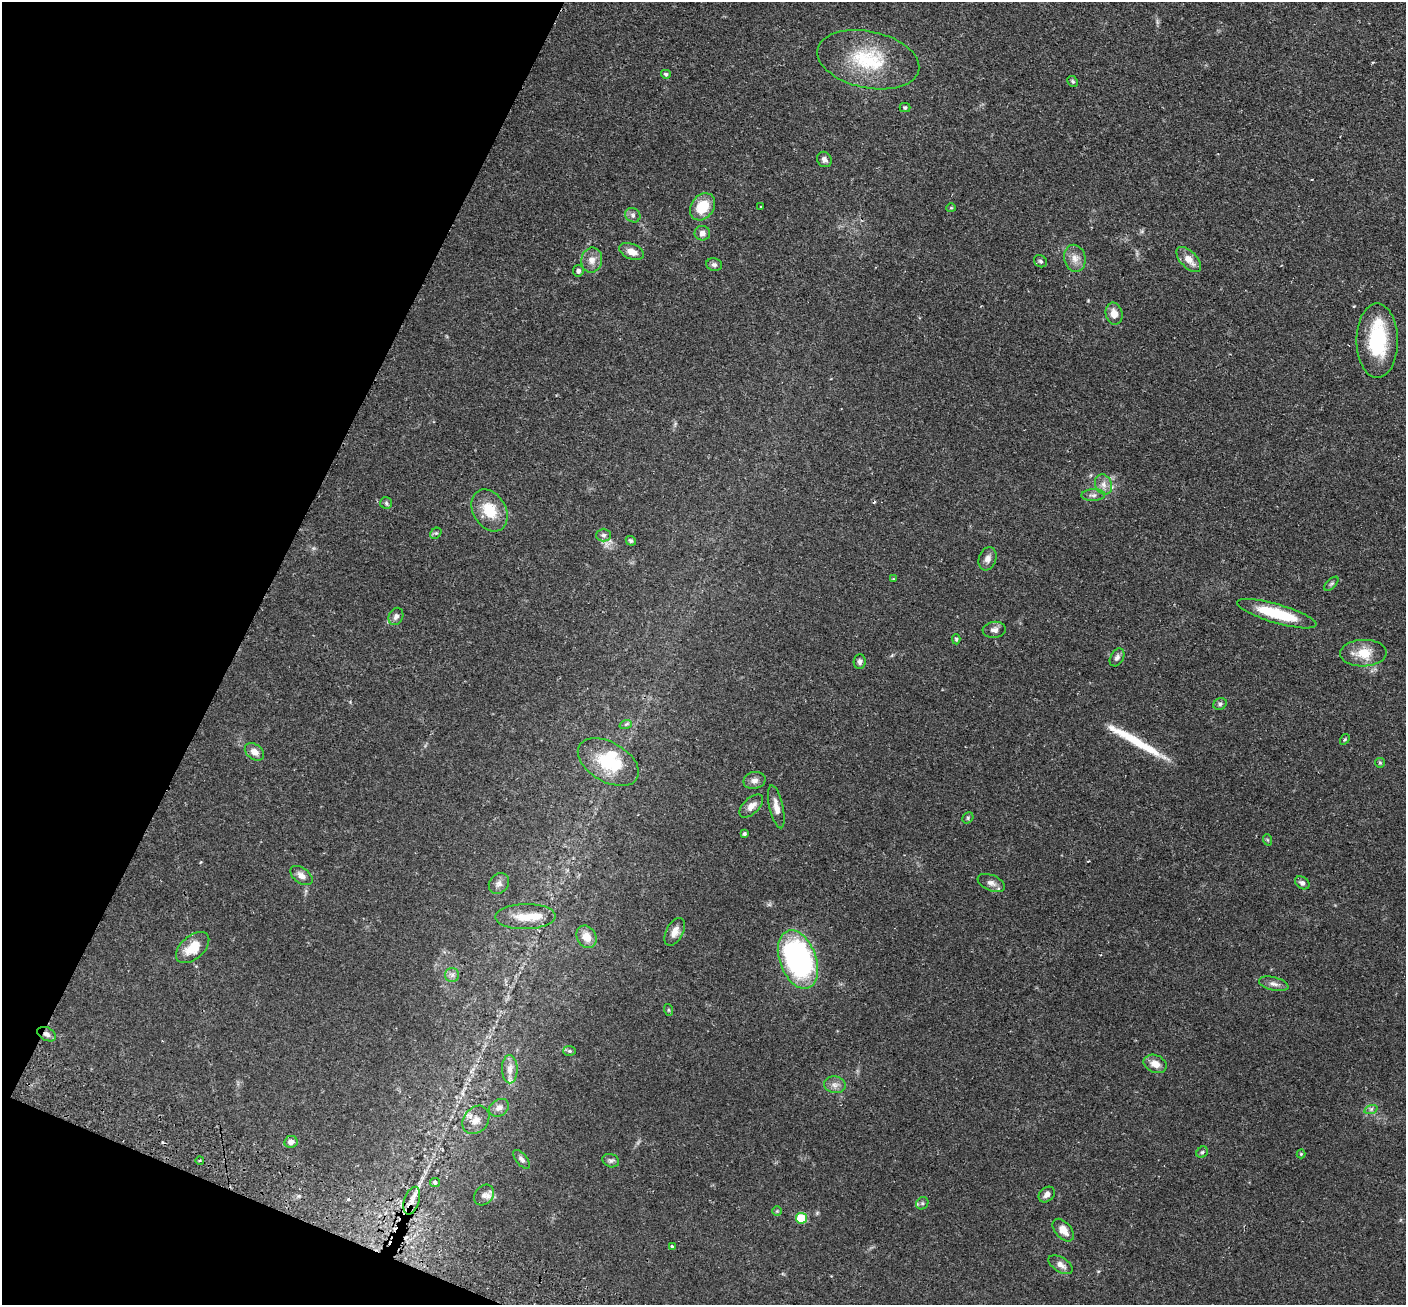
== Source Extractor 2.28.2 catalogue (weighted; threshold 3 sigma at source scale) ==
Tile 9 of 4 x 4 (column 1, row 3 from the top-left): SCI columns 28-1431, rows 1633-2935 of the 5673 x 5737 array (HDU 1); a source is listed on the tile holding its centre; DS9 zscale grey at full resolution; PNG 1408 x 1307 px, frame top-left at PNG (2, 2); each listed source drawn as its Kron ellipse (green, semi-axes under 4 px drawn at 4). Shown black and unused: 20% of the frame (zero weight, under 2 of 3 exposures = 3% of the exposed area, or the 3 px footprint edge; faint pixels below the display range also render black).
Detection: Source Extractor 2.28.2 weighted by HDU 2 'WHT'; one run over the whole footprint, this tile lists its part. Background 0.0783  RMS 0.0051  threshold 0.0229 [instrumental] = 3 sigma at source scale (4.5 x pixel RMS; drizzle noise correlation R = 1.50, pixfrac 1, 0.05/0.05 arcsec/px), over >= 5 px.
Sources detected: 95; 2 inside a brighter object's white glare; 3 cosmic-ray / hot-pixel residue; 1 long thin detection or spike segment (spike, bleed or trail) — neither listed nor drawn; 5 inside a brighter listed object's ellipse — not listed separately; the other 84 listed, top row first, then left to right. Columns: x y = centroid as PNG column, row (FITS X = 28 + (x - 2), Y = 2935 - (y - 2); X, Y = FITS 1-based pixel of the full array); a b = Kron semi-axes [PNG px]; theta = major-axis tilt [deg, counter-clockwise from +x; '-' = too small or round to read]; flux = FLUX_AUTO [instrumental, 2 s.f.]
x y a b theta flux
868 60 52 28 -12 33
666 74 5 4 - 1.1
1072 81 6 5 - 0.87
905 107 5 4 - 1.1
824 159 8 7 - 1.7
761 206 3 2 - 0.48
703 207 15 11 54 13
951 208 5 4 - 0.56
633 215 8 7 - 1.6
702 233 8 7 - 2.4
632 251 13 7 -22 3.9
1075 258 14 10 -76 4.1
1189 259 15 8 -45 4.9
592 260 12 10 79 4.1
1040 261 7 5 -32 1.1
714 265 8 6 -13 1.3
578 271 5 5 - 1.6
1114 314 11 8 -76 4.4
1377 341 37 20 -90 31
1104 484 10 8 -66 3.1
1093 495 12 6 2 1.9
386 503 6 6 - 0.9
490 510 22 16 -59 14
436 533 6 5 - 0.83
603 535 7 6 - 1.6
631 541 5 4 - 0.96
988 559 12 8 71 2.7
893 579 4 3 - 0.4
1331 584 9 4 44 0.92
1277 614 41 9 -16 24
396 616 9 7 62 1.7
994 630 11 8 5 2.1
956 639 5 4 - 0.69
1363 653 23 13 1 10
1117 657 10 6 60 1.8
860 662 7 6 - 1.3
1220 704 7 5 27 1.1
626 724 6 4 19 0.74
1345 739 5 3 - 0.62
254 752 10 7 -35 3.4
608 762 33 20 -30 22
1380 763 5 5 - 0.65
754 780 11 8 13 2.6
751 806 14 8 44 3.5
776 807 22 7 -77 4.1
968 818 6 5 - 0.73
744 834 4 4 - 0.85
1268 840 6 3 -70 0.54
301 875 13 7 -36 2.9
991 883 14 8 -23 2.5
1302 883 8 5 -34 1.7
499 884 11 9 47 2.2
526 917 30 12 1 10
675 932 15 8 62 4.1
587 937 12 9 -60 5.8
193 948 20 11 41 11
798 959 30 18 -69 120
452 975 7 7 - 1.7
1274 984 15 6 -14 2.6
669 1010 6 4 -71 0.56
47 1034 10 6 -27 2
570 1051 6 5 - 0.82
1155 1064 12 8 -23 4.6
510 1069 14 8 -89 3.7
835 1085 11 8 -9 2.7
499 1108 10 8 32 2.7
1371 1109 7 4 18 0.95
476 1120 15 12 51 4.7
291 1142 6 6 - 2.7
1202 1152 6 5 - 0.83
1301 1154 4 4 - 0.6
521 1159 11 5 -50 1.7
200 1160 4 3 - 0.44
611 1161 8 6 -19 1.3
435 1183 5 4 - 1.1
484 1195 11 9 50 2.3
1047 1195 9 7 42 2.4
412 1201 14 7 71 4
922 1203 6 5 - 1.1
777 1211 5 5 - 0.59
801 1218 5 5 - 21
1063 1230 13 8 -49 5.1
672 1247 4 3 - 1.4
1061 1265 13 7 -32 3.1
Overlapping masked pixels (flux is a lower limit): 2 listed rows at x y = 47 1034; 412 1201